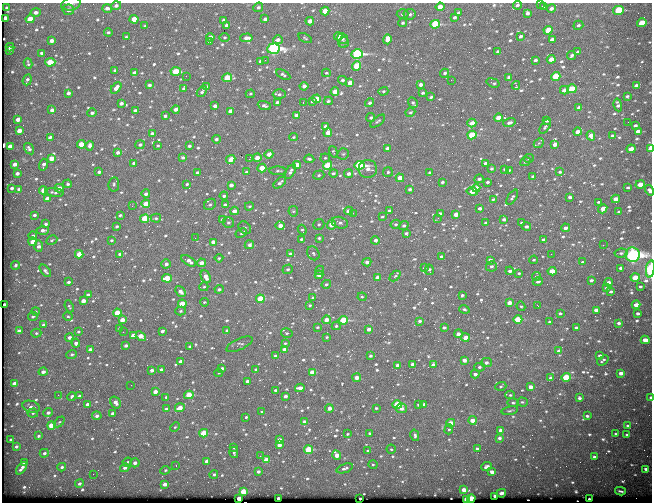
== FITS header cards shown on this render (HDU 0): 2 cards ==
NAXIS1  =                  650
NAXIS2  =                  500

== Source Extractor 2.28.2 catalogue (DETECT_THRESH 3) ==
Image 650 x 500 px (HDU 0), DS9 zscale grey, 1 PNG px = 1 image px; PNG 654 x 504 px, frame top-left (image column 1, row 500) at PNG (2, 3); each listed source drawn as its Kron ellipse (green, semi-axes under 4 px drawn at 4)
Background 565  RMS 2.9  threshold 8.73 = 3 sigma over >= 5 px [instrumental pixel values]
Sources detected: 742; of the 742, the 500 brightest by FLUX_AUTO listed and drawn (242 fainter detections omitted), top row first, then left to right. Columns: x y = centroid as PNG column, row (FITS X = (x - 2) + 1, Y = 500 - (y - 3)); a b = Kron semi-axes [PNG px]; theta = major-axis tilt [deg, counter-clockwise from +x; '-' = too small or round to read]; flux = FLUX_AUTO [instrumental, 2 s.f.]
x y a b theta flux
540 3 2 2 - 310
71 4 10 6 13 630
517 5 4 3 - 400
116 6 5 4 - 510
258 7 5 4 - 440
440 7 4 4 - 2000
543 7 4 3 - 500
7 8 3 3 - 270
107 8 5 3 - 670
551 9 5 4 - 670
68 10 6 5 - 670
618 10 5 4 - 12000
325 11 4 4 - 3100
36 12 5 4 - 620
458 12 4 3 - 280
527 13 4 3 - 580
403 14 6 4 1 380
410 14 6 5 - 590
454 17 4 3 - 420
5 18 4 3 - 1100
30 19 4 4 - 2400
134 19 4 4 - 2800
265 19 4 3 - 610
224 20 3 3 - 380
310 21 4 4 - 1500
403 23 4 4 - 360
642 23 5 4 - 5100
435 24 5 4 - 14000
226 25 3 3 - 440
578 25 5 4 - 460
145 26 3 3 - 250
548 30 4 4 - 5200
108 32 4 4 - 280
338 36 4 4 - 1800
520 36 3 3 - 420
126 37 3 3 - 260
210 37 4 4 - 720
225 37 5 4 - 250
246 38 6 4 4 1000
305 38 7 3 -27 250
342 39 5 5 - 490
387 39 5 4 - 2000
552 39 4 3 - 920
278 40 5 4 - 860
52 41 4 3 - 930
210 41 4 3 - 780
343 42 5 5 - 440
10 47 4 3 - 330
274 49 6 5 - 44000
9 50 3 3 - 280
498 52 4 3 - 660
578 52 4 3 - 580
41 53 3 3 - 310
357 54 6 4 16 29000
572 55 4 3 - 400
551 59 4 3 - 1700
265 60 3 2 - 250
535 60 4 3 - 410
260 61 3 3 - 310
50 62 5 4 - 4700
28 63 5 2 - 270
357 66 5 4 - 4900
115 70 4 3 - 430
176 72 5 4 - 6200
134 73 4 3 - 600
326 73 4 3 - 230
445 73 4 4 - 470
283 75 8 4 -31 420
186 76 2 2 - 240
556 76 5 4 - 8600
509 77 4 3 - 590
227 78 5 4 - 5100
27 80 5 3 - 410
342 80 4 3 - 390
451 80 2 2 - 730
350 83 4 4 - 1900
493 83 6 3 -19 260
149 85 3 3 - 450
421 85 4 3 - 810
516 85 4 3 - 500
636 85 4 3 - 550
304 86 4 4 - 940
207 87 4 3 - 700
116 88 6 4 50 1200
184 88 3 3 - 410
572 89 5 4 - 6700
564 90 4 3 - 1400
383 91 5 4 - 290
202 92 6 3 51 390
335 92 4 4 - 2100
68 93 4 3 - 650
423 93 4 3 - 320
250 94 5 4 - 250
279 94 6 5 - 420
627 96 3 3 - 320
431 97 4 2 - 360
316 99 4 4 - 2600
312 101 4 4 - 530
328 101 4 3 - 350
277 102 3 3 - 320
303 102 3 2 - 1000
121 103 4 3 - 560
370 103 5 4 - 440
413 103 5 4 - 310
618 105 6 4 -78 690
215 106 4 3 - 820
264 106 7 4 -21 480
579 108 4 3 - 1100
176 109 4 3 - 910
52 110 4 3 - 850
135 111 4 3 - 1100
230 111 4 3 - 970
410 112 5 4 - 320
92 113 5 4 - 460
296 115 4 3 - 590
165 116 3 3 - 360
371 117 4 4 - 330
498 118 4 3 - 2100
18 119 4 3 - 1200
547 120 4 3 - 970
378 121 9 4 40 310
628 122 2 2 - 300
472 123 4 3 - 1500
509 123 6 4 19 580
635 125 4 3 - 480
326 126 4 3 - 580
545 127 8 4 57 320
19 131 4 4 - 1400
638 131 4 3 - 1100
578 132 4 3 - 1600
328 133 4 4 - 2100
152 134 4 3 - 720
472 135 4 4 - 9200
612 135 3 2 - 240
591 136 5 4 - 1600
50 137 4 3 - 360
293 137 4 3 - 240
216 139 4 3 - 400
539 143 5 4 - 280
81 144 4 4 - 4100
555 144 4 3 - 1200
140 145 5 4 - 480
157 145 3 3 - 290
10 146 4 3 - 1400
90 146 5 4 - 850
189 146 3 3 - 430
387 148 4 3 - 730
650 148 4 2 - 4100
29 149 6 4 -56 500
631 149 4 3 - 2800
333 152 6 3 -72 260
118 153 4 4 - 510
269 154 4 4 - 1200
343 154 6 5 - 340
183 157 4 4 - 350
52 158 4 4 - 2700
257 158 4 3 - 1500
325 158 4 4 - 260
529 158 5 3 - 250
231 159 5 4 - 2200
249 159 3 2 - 2300
309 159 5 3 - 380
525 162 5 3 - 390
134 163 4 3 - 730
485 163 4 3 - 360
15 164 4 3 - 910
43 165 6 3 75 590
297 165 4 4 - 2300
328 165 5 4 - 6900
360 165 5 4 - 25000
262 168 4 4 - 4500
368 169 9 9 - 1300
491 169 4 4 - 390
505 169 4 3 - 550
509 170 4 3 - 310
278 171 8 4 -3 350
99 172 4 3 - 530
197 172 3 3 - 400
247 172 4 4 - 420
290 172 8 4 60 630
388 172 5 5 - 320
430 172 3 3 - 350
560 172 4 3 - 320
17 173 4 3 - 610
333 173 4 4 - 410
348 174 4 4 - 750
319 175 6 4 18 340
533 176 3 3 - 240
400 178 4 4 - 2500
479 179 4 3 - 490
442 182 4 3 - 380
487 182 3 3 - 360
280 183 7 4 43 580
68 184 4 4 - 290
114 184 7 5 79 440
187 184 3 3 - 270
640 184 4 3 - 3200
231 185 4 3 - 1000
628 187 3 3 - 270
12 188 3 3 - 460
59 188 4 4 - 1200
476 188 4 4 - 2400
19 189 4 3 - 460
410 189 4 3 - 530
43 190 4 4 - 2200
650 190 5 3 - 700
472 191 6 4 -7 2500
54 192 9 4 -7 480
146 194 4 3 - 590
224 196 4 3 - 390
512 197 8 4 57 370
570 197 4 3 - 390
47 198 4 3 - 990
493 199 3 3 - 230
616 199 4 3 - 1800
598 202 4 3 - 250
146 204 4 4 - 3300
210 204 6 5 - 360
225 205 4 3 - 820
132 206 3 2 - 250
249 206 4 3 - 270
480 208 3 3 - 550
603 209 5 4 - 1900
389 210 4 3 - 330
234 211 4 3 - 970
293 211 5 5 - 300
349 211 4 4 - 1200
619 212 3 3 - 300
353 213 3 2 - 240
440 213 4 3 - 400
456 214 4 3 - 1900
34 215 3 3 - 360
120 215 4 3 - 320
382 217 4 3 - 250
156 218 5 4 - 300
438 218 3 2 - 420
145 219 4 4 - 7500
222 219 3 3 - 300
504 219 4 3 - 570
228 222 5 5 - 390
340 223 8 5 -15 620
486 223 4 3 - 500
522 223 3 3 - 320
46 224 3 3 - 400
319 224 6 5 - 350
396 224 5 4 - 400
331 225 5 4 - 3000
117 226 3 3 - 370
280 226 4 4 - 1100
404 226 5 4 - 410
526 226 4 4 - 580
245 228 7 5 -48 420
565 228 4 4 - 790
43 230 6 4 2 730
302 230 5 3 - 270
241 233 6 4 27 310
406 233 3 3 - 390
33 236 4 4 - 270
195 238 2 2 - 310
319 238 3 3 - 320
301 239 4 3 - 270
543 239 3 3 - 500
52 240 6 4 27 230
111 240 3 3 - 280
375 240 4 3 - 710
33 242 4 3 - 1700
213 242 4 3 - 1700
249 245 5 4 - 600
603 245 2 2 - 1100
39 246 6 4 -88 700
313 253 7 5 -57 410
621 253 6 4 9 430
79 254 4 3 - 2700
120 254 4 3 - 1000
291 254 4 3 - 1100
551 254 2 2 - 1200
633 255 7 7 - 83000
441 256 4 3 - 300
219 258 4 4 - 260
490 260 4 3 - 940
534 260 4 3 - 230
189 261 8 4 -32 1200
367 262 4 4 - 730
582 262 4 3 - 240
201 263 4 3 - 1500
166 264 5 4 - 660
16 265 4 4 - 320
491 266 5 5 - 500
425 267 4 3 - 260
621 268 4 3 - 900
288 269 5 4 - 340
650 269 8 3 80 34000
320 270 5 4 - 280
429 270 5 3 - 410
45 271 7 4 -48 450
510 271 4 3 - 560
552 271 4 3 - 2900
519 273 3 3 - 260
319 275 4 3 - 1400
395 276 6 3 44 260
536 276 4 4 - 430
206 277 7 4 -64 1400
377 277 4 3 - 1500
167 278 5 4 - 4700
635 278 4 4 - 4000
591 280 4 3 - 470
68 282 3 3 - 410
538 282 5 3 - 380
609 282 4 3 - 1100
326 284 5 4 - 360
640 286 3 3 - 270
204 287 4 3 - 250
606 288 3 3 - 320
219 289 4 4 - 390
180 291 6 4 -48 860
611 292 3 3 - 280
88 295 4 3 - 350
462 295 3 3 - 390
362 297 4 4 - 230
313 298 3 3 - 320
260 299 4 4 - 7200
83 301 4 3 - 1700
204 302 4 3 - 240
509 303 4 3 - 1500
182 304 4 4 - 4900
4 305 3 3 - 890
310 305 3 3 - 280
636 305 4 3 - 2100
69 306 6 4 -67 270
521 306 5 4 - 250
538 306 3 2 - 520
464 309 5 4 - 340
596 310 4 3 - 1300
35 311 4 4 - 270
181 311 5 4 - 270
117 313 4 4 - 4900
560 313 4 3 - 300
638 313 4 3 - 530
33 316 5 4 - 340
68 316 5 4 - 240
518 319 4 4 - 6700
122 320 4 3 - 1900
326 320 4 4 - 1600
343 320 4 4 - 12000
420 321 4 3 - 410
550 322 4 3 - 700
619 323 4 3 - 420
43 325 4 3 - 290
336 326 4 4 - 340
317 327 4 3 - 240
444 327 4 3 - 450
120 328 3 3 - 490
576 328 3 3 - 360
369 329 4 3 - 970
19 331 4 3 - 1100
162 331 4 3 - 480
227 331 3 3 - 550
78 332 4 3 - 280
123 332 2 2 - 420
36 333 5 4 - 300
287 333 6 4 -16 300
458 334 4 3 - 960
133 336 4 3 - 2400
141 336 5 4 - 2100
69 337 4 3 - 850
327 337 3 3 - 240
465 338 4 4 - 2600
645 340 4 3 - 2500
76 343 4 4 - 590
285 343 4 4 - 230
239 344 14 5 24 520
126 345 4 3 - 620
189 346 3 3 - 240
90 350 4 3 - 1100
285 350 4 3 - 2300
559 351 4 4 - 980
72 354 5 4 - 370
276 356 4 3 - 710
370 356 3 3 - 370
600 356 3 3 - 410
464 360 4 3 - 1100
603 360 6 2 36 310
181 362 4 3 - 1200
486 362 5 4 - 630
413 364 3 3 - 790
398 365 4 3 - 980
433 365 4 3 - 780
479 367 5 4 - 410
222 368 3 3 - 540
161 369 3 3 - 490
256 369 3 3 - 250
152 370 4 3 - 680
43 372 4 4 - 860
312 372 4 4 - 4400
219 373 4 3 - 230
621 373 4 3 - 1000
475 374 4 4 - 690
566 377 4 4 - 8400
357 378 4 3 - 1800
551 378 4 3 - 630
248 381 4 3 - 1300
14 384 4 3 - 1400
131 385 2 2 - 260
501 386 6 4 19 290
531 387 4 3 - 1400
300 388 4 4 - 1600
275 390 3 3 - 300
155 392 4 3 - 1500
58 395 2 2 - 260
189 395 5 4 - 6500
510 395 5 4 - 290
79 396 3 3 - 380
285 396 3 3 - 650
72 397 4 3 - 460
166 397 3 3 - 270
650 397 3 2 - 350
579 398 4 3 - 440
115 402 6 5 - 950
522 402 5 4 - 270
513 403 5 4 - 340
88 404 4 3 - 1200
424 404 4 3 - 570
397 405 5 4 - 8700
419 405 4 3 - 370
31 407 9 5 -18 660
180 408 5 4 - 1800
329 408 4 3 - 1200
376 408 3 3 - 290
401 408 5 4 - 910
166 409 3 3 - 390
510 411 8 3 12 290
262 412 3 3 - 280
33 413 5 4 - 300
48 413 5 4 - 650
113 413 3 3 - 650
97 416 5 4 - 650
587 416 4 3 - 380
246 417 3 3 - 280
472 420 4 4 - 2100
59 422 6 4 44 280
305 422 4 3 - 1300
451 423 4 4 - 3500
51 425 4 4 - 3600
628 426 3 3 - 350
175 427 5 4 - 240
449 429 5 4 - 330
500 430 4 3 - 880
204 433 4 4 - 5800
370 433 3 3 - 270
348 434 3 3 - 230
616 434 3 3 - 260
415 435 6 4 -76 480
627 435 3 3 - 370
39 436 3 3 - 340
499 438 4 4 - 490
11 439 3 2 - 230
279 440 4 4 - 1400
279 445 4 3 - 1000
16 447 3 3 - 340
234 448 3 3 - 240
391 449 4 4 - 270
477 449 4 3 - 640
308 450 4 4 - 8700
368 451 4 3 - 320
44 453 4 4 - 450
234 453 5 4 - 290
337 455 5 4 - 2000
260 456 2 2 - 720
594 457 3 3 - 530
266 460 4 4 - 3600
207 461 4 3 - 1400
24 462 4 3 - 1300
127 462 5 4 - 250
135 463 5 4 - 840
373 465 4 4 - 230
176 466 3 2 - 230
486 466 5 3 - 480
62 467 4 3 - 360
21 468 7 3 52 670
125 468 5 4 - 540
345 468 8 4 20 550
646 469 4 3 - 580
165 470 5 4 - 260
258 471 3 3 - 520
492 472 4 3 - 1500
93 474 2 2 - 270
214 474 4 4 - 320
79 483 4 4 - 490
165 484 4 3 - 990
464 490 4 3 - 2100
620 491 5 2 - 300
243 492 4 4 - 4400
501 493 5 3 - 790
495 496 3 3 - 930
278 498 3 3 - 930
360 498 3 3 - 370
471 498 4 3 - 7800
239 499 4 3 - 4300
589 499 2 2 - 230
466 500 3 3 - 4600
At the frame edge (FLAGS 8, measured only in part): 6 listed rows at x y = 540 3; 71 4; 650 148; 650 190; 650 269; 650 397
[242 fainter detections neither listed nor drawn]